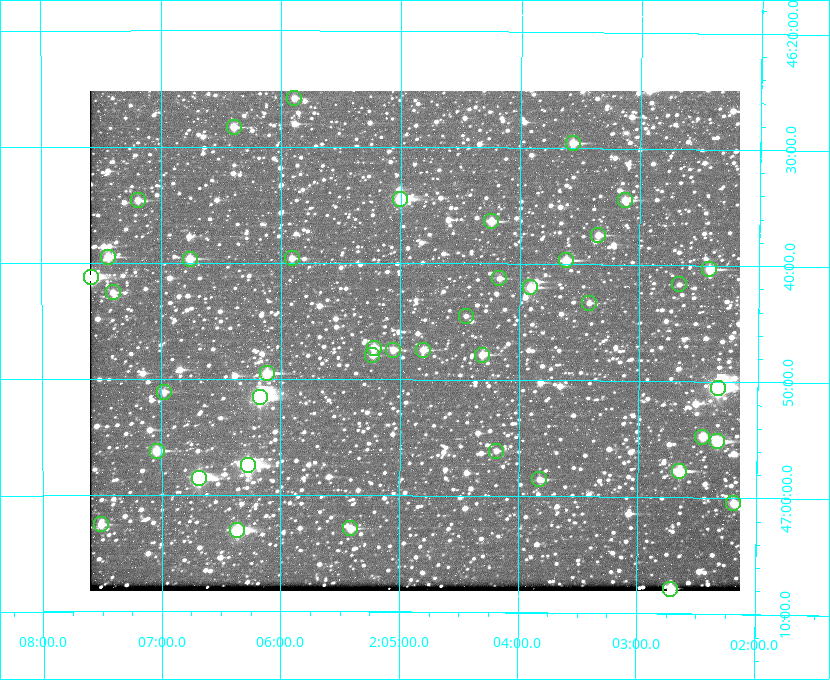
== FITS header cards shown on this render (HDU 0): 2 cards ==
NAXIS1  =                  650 / Width of table row in bytes
NAXIS2  =                  500 / Number of rows in table

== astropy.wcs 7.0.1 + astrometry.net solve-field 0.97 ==
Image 650 x 500 px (HDU 0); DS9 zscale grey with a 90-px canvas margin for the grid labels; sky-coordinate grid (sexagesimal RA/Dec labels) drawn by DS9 from the SOLVED WCS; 42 Tycho-2 reference stars matched to detected sources circled (green)
Header WCS: none
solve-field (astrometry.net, Tycho-2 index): SOLVED blind (the file carries no WCS)
Solved WCS: RA---TAN-SIP/DEC--TAN-SIP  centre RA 02:04:53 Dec +46:47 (31.22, +46.78 deg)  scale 5.16 arcsec/px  FOV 55.9' x 43.0'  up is +180 deg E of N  parity flipped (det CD > 0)
(file carries no celestial WCS; the grid is the blind solution)
Tycho-2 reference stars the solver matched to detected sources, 42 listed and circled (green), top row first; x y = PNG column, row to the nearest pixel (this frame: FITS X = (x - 90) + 1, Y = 500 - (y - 91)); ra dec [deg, ICRS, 3 dp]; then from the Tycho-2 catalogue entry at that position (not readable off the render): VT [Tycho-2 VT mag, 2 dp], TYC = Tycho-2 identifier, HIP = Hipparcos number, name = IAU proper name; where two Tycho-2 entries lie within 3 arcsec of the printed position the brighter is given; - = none
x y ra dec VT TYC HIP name
294 98 31.472 +46.430 11.09 3281-609-1 - -
234 127 31.598 +46.472 10.81 3281-451-1 - -
573 143 30.892 +46.493 10.70 3280-490-1 - -
400 199 31.250 +46.575 8.43 3281-919-1 - -
138 200 31.798 +46.577 11.14 3281-69-1 - -
625 200 30.782 +46.574 10.16 3280-645-1 - -
491 221 31.061 +46.606 9.99 3281-582-1 - -
598 235 30.837 +46.625 10.69 3280-1254-1 - -
108 257 31.860 +46.658 10.03 3281-318-1 - -
292 258 31.477 +46.660 11.15 3281-289-1 - -
190 259 31.690 +46.661 10.70 3281-375-1 - -
566 260 30.904 +46.661 9.60 3280-781-1 - -
709 269 30.604 +46.672 9.47 3280-908-1 - -
91 277 31.896 +46.687 8.88 3281-547-1 - -
499 278 31.043 +46.688 11.48 3281-800-1 - -
679 284 30.667 +46.694 12.45 3280-751-1 - -
530 287 30.978 +46.700 9.85 3281-909-1 - -
113 292 31.851 +46.709 11.09 3281-520-1 - -
589 303 30.855 +46.722 11.70 3280-1423-1 - -
466 316 31.112 +46.742 12.56 3281-721-1 - -
374 348 31.305 +46.788 10.64 3281-663-1 - -
393 350 31.264 +46.791 10.76 3281-86-1 - -
423 350 31.202 +46.791 10.77 3281-309-1 - -
372 355 31.307 +46.799 11.30 3281-221-1 - -
482 355 31.078 +46.798 10.61 3281-114-1 - -
267 373 31.529 +46.825 9.32 3281-34-1 - -
718 388 30.583 +46.843 7.07 3280-746-1 9508 -
164 392 31.744 +46.852 11.93 3281-2-1 - -
260 397 31.543 +46.860 7.50 3281-160-1 9805 -
702 437 30.615 +46.912 10.08 3284-203-1 - -
717 441 30.584 +46.919 9.47 3284-629-1 - -
157 451 31.760 +46.936 9.76 3285-99-1 - -
496 451 31.047 +46.935 11.37 3285-65-1 - -
248 465 31.569 +46.957 8.53 3285-177-1 9816 -
679 471 30.663 +46.962 9.31 3284-347-1 - -
199 478 31.671 +46.975 8.89 3285-43-1 - -
539 479 30.956 +46.975 11.27 3285-185-1 - -
733 503 30.548 +47.007 10.42 3284-727-1 - -
101 524 31.877 +47.041 10.99 3285-51-1 - -
350 528 31.352 +47.047 10.82 3285-1193-1 - -
237 530 31.591 +47.051 8.70 3285-1195-1 - -
670 589 30.679 +47.131 10.02 3284-307-1 - -